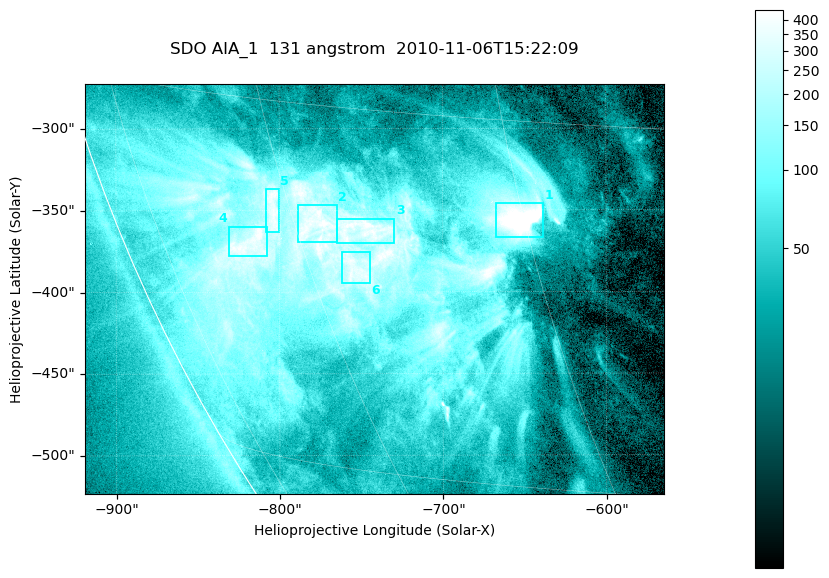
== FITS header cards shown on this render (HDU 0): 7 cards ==
TELESCOP= 'SDO     '           /
INSTRUME= 'AIA_1   '           /
WAVELNTH=                  131 /
WAVEUNIT= 'angstrom'           /
DATE-OBS= '2010-11-06T15:22:09.62' /
CTYPE1  = 'HPLN-TAN'           /
CTYPE2  = 'HPLT-TAN'           /

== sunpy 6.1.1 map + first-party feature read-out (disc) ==
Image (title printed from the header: SDO AIA_1  131 angstrom  2010-11-06T15:22:09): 590 x 417 px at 0.601 arcsec/px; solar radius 968 arcsec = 1612 px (partial field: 2.7% of the solar disc is inside the frame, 89% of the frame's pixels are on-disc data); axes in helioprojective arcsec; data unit not stated in the header (colour bar unlabelled)
Pointing: header CRPIX1/2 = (2045.07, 2040.72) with CRVAL1/2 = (0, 0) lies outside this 590 x 417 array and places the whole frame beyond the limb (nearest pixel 1.35 R_sun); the SolarSoft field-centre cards XCEN/YCEN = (-741.7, -398.2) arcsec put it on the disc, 766 arcsec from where CRPIX/CRVAL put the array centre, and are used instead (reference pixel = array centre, CRVAL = XCEN/YCEN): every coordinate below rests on XCEN/YCEN
Orientation: roll -0.139 deg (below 1 deg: not rotated)
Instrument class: DISC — disc imager (sunpy class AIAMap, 131 A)
Bright regions (active regions / flare kernels): reference = the on-disc median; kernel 5 px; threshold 5 sigma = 259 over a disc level ~52.2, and >= 1.15x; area >= 246 px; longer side >= 5 px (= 3 arcsec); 6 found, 6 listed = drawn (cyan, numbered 1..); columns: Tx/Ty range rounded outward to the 2 arcsec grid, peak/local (2 s.f.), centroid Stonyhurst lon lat
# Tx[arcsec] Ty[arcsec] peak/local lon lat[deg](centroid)
1 -668..-638 -368..-346 16 -45 -19
2 -790..-764 -370..-346 8.4 -58 -20
3 -766..-728 -370..-354 8.7 -55 -20
4 -832..-806 -378..-360 8.5 -65 -21
5 -808..-800 -364..-336 7.8 -61 -19
6 -762..-744 -394..-374 7.2 -56 -21
Off-limb structures (1.02-1.3 R_sun): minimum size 123 px: none found